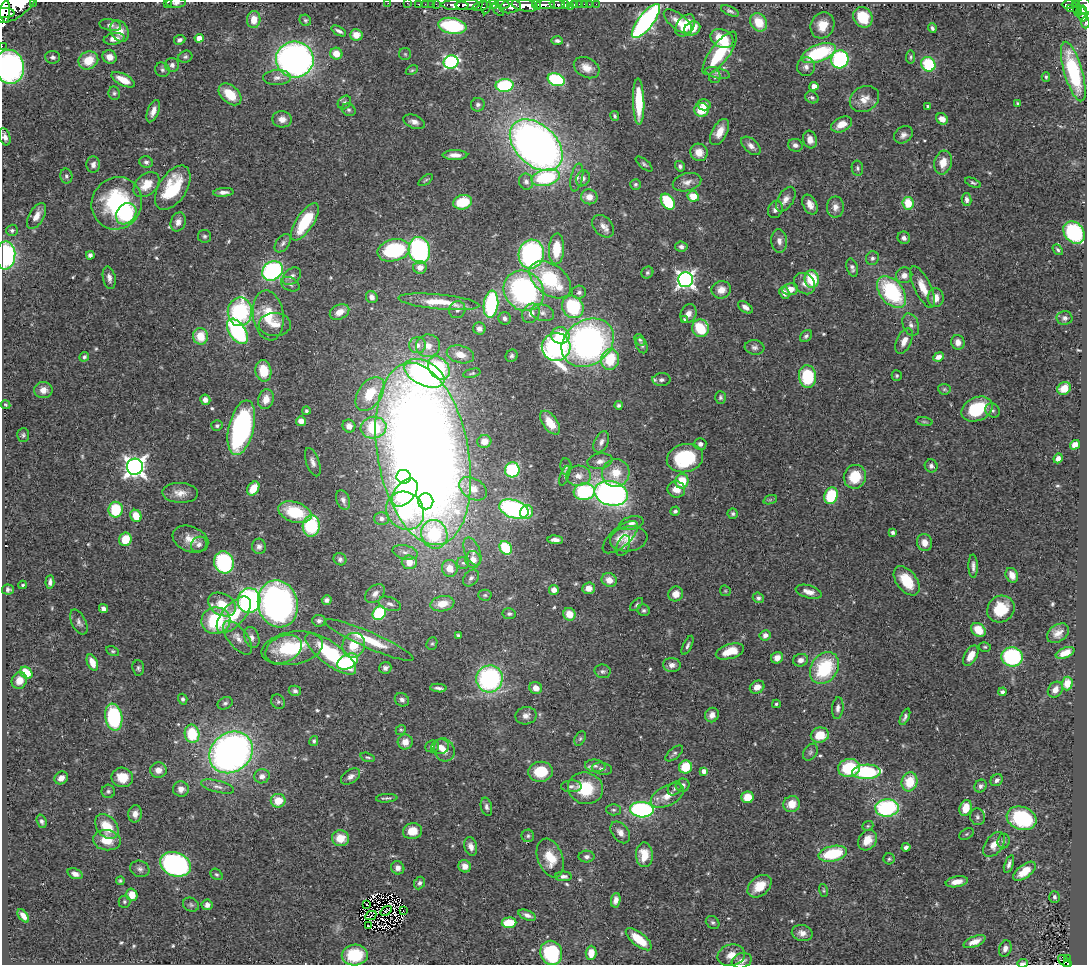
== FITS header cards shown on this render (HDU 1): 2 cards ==
NAXIS1  =                 1085
NAXIS2  =                  963

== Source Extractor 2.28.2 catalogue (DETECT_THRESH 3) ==
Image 1085 x 963 px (HDU 1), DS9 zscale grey, 1 PNG px = 1 image px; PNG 1089 x 967 px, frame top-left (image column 1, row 963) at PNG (2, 2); each listed source drawn as its Kron ellipse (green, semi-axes under 4 px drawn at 4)
Background 0.487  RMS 0.028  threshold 0.0848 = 3 sigma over >= 5 px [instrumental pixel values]
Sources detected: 564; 3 with non-positive FLUX_AUTO (blend fragments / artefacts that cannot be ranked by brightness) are neither listed nor drawn; of the other 561, the 500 brightest by FLUX_AUTO listed and drawn (61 fainter detections omitted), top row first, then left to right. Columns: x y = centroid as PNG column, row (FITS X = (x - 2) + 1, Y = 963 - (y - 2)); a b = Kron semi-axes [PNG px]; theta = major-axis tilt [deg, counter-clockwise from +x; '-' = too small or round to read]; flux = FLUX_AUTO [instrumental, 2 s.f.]
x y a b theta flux
34 2 3 2 - 27
167 2 3 2 - 5
176 3 10 4 1 5.2
388 3 2 2 - 7.5
407 3 2 2 - 7.9
419 4 3 2 - 21
425 4 2 2 - 9.2
431 4 2 2 - 7.2
436 4 2 2 - 11
493 4 6 4 2 340
502 4 7 3 -5 220
557 4 7 3 -4 130
574 4 4 3 - 57
579 4 2 2 - 6.7
584 4 2 2 - 6.7
589 4 2 2 - 3.7
596 4 2 2 - 6.2
1069 4 7 3 -1 130
17 5 25 11 38 2900
455 5 13 5 -2 840
468 5 12 5 4 810
525 5 13 6 -9 1400
537 5 5 3 - 340
545 5 10 4 3 790
565 5 3 3 - 88
1076 5 4 4 - 73
480 6 8 4 17 290
486 6 8 4 80 220
1085 6 9 6 -80 430
4 7 16 5 -81 1400
510 7 10 6 10 720
570 7 4 3 - 18
1071 9 2 2 - 3.8
1077 9 7 2 -80 40
498 10 7 3 -48 110
1081 10 6 3 37 170
730 11 9 4 -23 4.6
5 13 9 4 0 920
1083 14 7 5 -84 170
863 17 10 9 - 60
254 19 8 7 - 23
305 20 6 5 - 3.4
646 21 21 7 52 560
678 22 17 7 -38 21
759 22 10 8 -56 39
1085 22 6 2 -86 28
110 25 11 5 -10 7.2
685 25 12 8 54 42
822 25 13 11 63 27
452 26 14 8 -10 160
932 28 5 4 - 4
692 29 8 6 26 22
119 31 11 8 -60 27
339 31 8 4 -29 6
356 35 6 5 - 19
199 38 4 4 - 25
114 39 10 5 10 16
722 39 12 9 -28 55
180 40 6 4 24 5.5
557 41 6 4 -1 5.1
2 46 2 2 - 7.5
720 53 26 9 53 92
818 53 18 8 20 150
336 54 6 6 - 24
405 54 6 6 - 3.1
53 57 7 6 - 7
109 57 7 6 - 15
185 57 7 6 - 4.3
910 57 6 4 83 3.1
295 59 19 18 - 830
840 59 9 8 - 250
88 60 10 8 29 42
451 62 7 6 - 340
928 64 7 6 - 95
172 65 7 7 - 7.3
9 67 17 14 -80 460
806 67 9 9 - 9.4
587 68 13 9 -28 20
162 70 7 7 - 5.1
412 70 6 4 29 2.8
1073 72 31 9 -74 160
718 73 13 5 -13 6.2
715 77 6 5 - 3.9
1046 77 5 4 - 2.9
277 78 14 7 3 12
123 80 13 5 -26 28
556 80 9 6 -20 180
505 85 9 6 3 160
814 86 4 4 - 24
114 93 7 5 -79 4.2
230 94 13 8 -42 43
812 97 7 5 -30 4.8
864 99 15 12 32 23
639 102 23 5 -88 66
344 103 7 6 - 4.8
1018 104 4 3 - 3.1
478 105 7 6 - 5.9
704 105 6 5 - 16
928 106 4 3 - 4.6
349 110 7 5 -30 4.3
701 110 7 7 - 41
153 111 12 5 69 13
615 116 5 4 - 3.6
282 119 10 8 -5 13
942 119 6 5 - 14
414 122 11 6 -20 10
841 124 11 7 27 20
720 132 14 7 60 23
903 135 10 8 37 9.1
5 137 9 5 -72 9.6
810 140 9 7 -72 13
536 145 31 20 -43 1400
795 145 7 6 - 7.1
751 146 11 6 -42 11
699 152 9 8 - 20
455 155 12 5 0 14
146 162 6 5 - 5
943 162 12 8 76 28
644 164 10 4 -40 4.1
93 165 8 6 87 8.5
680 166 5 4 - 4.6
857 168 7 5 -80 4.1
66 176 7 6 - 4.9
577 177 14 6 78 9.7
546 178 14 8 12 150
583 178 8 7 - 6.9
426 180 8 4 36 3
526 182 8 7 - 6.9
687 182 14 8 14 13
973 183 8 4 -23 3.5
635 184 5 5 - 3.3
146 185 15 10 42 32
173 188 25 14 57 100
223 192 10 4 4 9.1
693 196 6 5 - 33
589 197 8 7 - 17
786 199 14 7 58 13
967 200 7 4 -80 6.8
463 202 9 7 15 62
668 202 9 6 -57 98
117 203 27 24 63 180
908 203 6 5 - 50
810 205 10 7 -63 15
835 207 10 8 89 13
775 209 9 7 65 8.3
126 214 11 9 50 150
36 216 14 7 60 19
178 222 10 7 69 12
305 222 22 8 57 94
603 226 13 9 -47 13
12 230 6 5 - 3.9
1074 232 12 9 -51 200
205 236 6 6 - 4.3
904 238 6 6 - 8.2
779 241 11 8 -85 11
283 243 10 6 52 6.9
681 247 6 5 - 6.3
556 249 15 7 87 60
394 250 17 11 13 160
419 250 13 10 -78 300
1058 250 6 4 -51 3.6
531 254 14 12 78 370
5 255 14 10 86 220
90 255 4 4 - 6
872 258 7 6 - 5.4
420 267 7 6 - 14
852 268 9 5 -73 6
272 271 11 9 35 310
647 273 6 5 - 3.8
904 275 8 8 - 11
292 276 10 7 41 9.1
109 278 11 6 -79 9.4
685 279 7 7 - 780
812 279 9 7 -84 78
550 280 23 15 -38 150
290 284 10 6 -26 7.4
805 284 12 9 -46 13
923 287 23 8 -64 31
790 289 8 6 7 20
721 290 10 8 17 18
524 291 21 19 -45 380
579 292 7 6 - 6.4
892 292 18 11 -52 180
784 293 6 5 - 9.3
372 297 6 5 - 10
936 298 9 8 - 19
439 302 41 7 -6 53
491 304 14 7 83 190
573 307 12 10 -55 140
745 307 8 5 -35 10
457 310 8 8 - 7.9
240 312 14 12 88 190
339 312 10 7 27 19
531 313 10 8 58 15
542 313 12 8 -16 11
688 313 10 7 66 11
268 315 25 15 -82 61
505 318 6 6 - 6.2
1065 318 8 7 - 6.1
685 319 4 4 - 4.8
275 324 16 11 1 23
911 325 11 8 -70 9.9
700 328 9 8 - 81
479 329 6 6 - 8.1
237 331 14 8 -57 270
560 335 9 8 - 49
200 336 8 7 - 41
806 336 7 5 45 4.4
640 340 6 4 -55 3.1
904 341 13 7 65 18
958 342 7 6 - 13
588 343 28 22 35 730
418 345 8 8 - 12
642 345 8 5 -65 4.9
428 346 12 11 - 21
556 347 14 14 - 310
755 347 10 7 -8 7.1
460 354 14 8 -14 24
512 356 6 5 - 4.5
84 357 5 4 - 3.8
938 357 5 4 - 14
610 359 10 9 - 68
439 368 13 9 -51 120
263 371 11 8 -80 45
424 373 21 12 -26 530
472 373 9 4 14 3.2
897 376 5 5 - 2.8
807 377 11 8 -82 100
661 380 9 6 2 6.7
1064 388 7 6 - 28
944 389 6 5 - 3.2
43 390 9 8 - 14
370 394 19 11 55 61
720 397 6 5 - 3.8
266 399 10 7 74 19
205 400 5 5 - 9.5
6 405 5 4 - 2.7
618 405 4 4 - 3.6
977 409 16 11 25 93
992 410 8 6 -42 5
306 411 4 4 - 3.5
301 421 5 5 - 16
924 422 8 4 -8 3.4
550 423 14 7 -53 35
217 426 5 5 - 3.8
349 426 6 6 - 13
241 428 28 12 76 400
373 428 13 11 9 120
23 435 7 6 - 4.4
484 441 7 6 - 15
601 442 11 7 65 8.9
700 444 6 6 - 6.5
1075 445 5 4 - 20
423 454 92 45 -80 4700
685 458 18 14 14 150
1058 458 5 4 - 9.3
600 461 12 7 10 11
313 462 15 6 -70 11
931 466 6 6 - 6.1
135 467 8 8 - 1200
566 467 8 5 -82 4.4
512 470 7 7 - 110
616 473 14 14 - 39
565 476 10 4 71 3.9
578 476 12 10 2 18
404 477 7 6 - 140
855 477 12 11 - 53
682 481 7 6 - 50
253 488 8 5 58 39
473 489 15 10 -32 25
676 489 9 8 - 19
584 492 10 8 7 160
180 493 18 10 -2 19
405 493 16 10 50 200
611 493 17 12 -14 700
831 496 8 6 71 89
343 500 10 6 -70 7.8
770 500 7 4 19 3.4
426 501 8 7 - 70
514 509 15 9 -18 400
116 510 8 7 - 79
405 511 20 18 -45 180
675 511 5 4 - 4.5
295 512 17 10 -18 77
527 512 7 6 - 24
733 514 5 5 - 3.8
136 516 6 5 - 36
382 518 7 6 - 8.4
631 523 12 6 13 8.4
311 526 10 8 85 110
893 532 4 4 - 6.1
434 534 14 13 - 180
620 537 22 9 41 23
125 539 7 6 - 43
190 539 18 12 -22 26
629 539 19 12 9 28
555 540 8 4 -4 8.4
925 543 8 7 - 15
199 544 8 7 - 7.9
259 546 8 7 - 7.3
623 546 11 6 69 6.4
506 548 7 5 -57 94
472 551 15 7 -68 12
405 552 13 7 -13 12
340 559 6 6 - 4.8
473 560 8 7 - 18
224 562 11 9 -73 230
409 562 7 7 - 31
463 563 6 6 - 4
973 566 12 4 -88 7.9
450 568 8 8 - 28
1012 575 7 6 - 17
471 578 9 7 48 6.3
609 580 8 6 -29 16
907 581 17 10 -53 51
50 582 7 4 86 7.1
23 585 4 3 - 2.6
589 588 6 6 - 15
8 589 6 5 - 6
554 590 5 5 - 12
725 591 6 5 - 2.7
809 592 13 6 -15 15
375 594 11 7 41 10
676 594 7 7 - 20
485 595 6 5 - 3.6
758 598 5 5 - 4.9
327 600 5 5 - 5.6
249 601 12 11 - 430
222 604 15 10 -30 43
278 604 24 20 -74 820
390 604 12 6 -19 8.3
442 604 12 7 10 29
636 604 8 3 45 3.1
103 609 5 4 - 8.1
1001 609 14 13 - 56
644 610 6 5 - 4.1
379 613 7 6 - 150
509 614 6 5 - 4.8
569 614 6 6 - 27
234 615 22 11 48 57
216 621 14 13 - 130
319 621 7 6 - 6.6
79 622 13 7 -63 7.5
978 630 8 6 -41 37
1058 633 12 8 35 15
458 635 3 3 - 3.2
765 635 5 5 - 9.7
252 637 11 7 -73 8.4
238 638 20 9 -52 17
369 640 48 8 -23 62
432 644 6 5 - 3
354 645 12 11 - 39
687 645 10 4 64 4.9
985 647 6 4 -13 2.8
292 648 31 16 10 100
284 649 19 13 26 41
113 651 7 4 -26 3.3
730 651 14 7 17 36
1065 653 10 5 22 21
331 654 31 11 -37 160
971 656 11 6 60 23
1012 657 11 9 -6 200
777 658 6 5 - 14
800 660 7 6 - 10
348 662 11 7 27 150
92 663 8 5 -67 21
672 665 9 7 -2 9.8
138 668 7 6 - 4.4
385 668 6 6 - 7.3
824 668 17 13 55 130
603 671 8 7 - 5.6
26 673 7 5 -48 49
489 679 13 13 - 310
19 680 8 7 - 18
1067 683 7 5 87 22
757 687 7 6 - 15
438 688 8 3 -5 5.6
536 688 6 6 - 15
1055 690 8 6 53 11
295 691 6 5 - 4.8
1003 692 4 4 - 7.5
183 699 5 4 - 4.3
402 700 7 6 - 6.9
278 702 7 6 - 4.3
225 703 8 5 26 4.6
776 704 4 3 - 3.1
838 708 11 5 85 7
712 715 7 6 - 12
526 716 10 8 11 11
114 717 13 8 -80 160
905 717 9 4 66 5.2
401 730 5 4 - 2.6
192 734 9 7 -79 77
820 735 9 7 10 40
580 739 7 5 63 3.5
314 741 5 4 - 3.6
405 742 7 7 - 16
432 746 7 6 - 4.9
440 747 9 7 14 12
444 750 12 10 -64 18
231 752 23 19 38 950
810 752 9 6 55 4.8
674 753 10 5 39 4.7
368 757 7 4 -16 3.3
595 766 10 6 -7 7.2
685 767 6 6 - 58
849 768 11 9 9 93
602 769 10 6 -9 6.5
158 770 8 7 - 15
704 771 4 4 - 13
540 772 12 10 6 62
866 772 14 7 2 170
262 776 8 7 - 8.8
122 777 11 9 -11 34
351 777 11 6 34 9.1
61 778 7 6 - 11
997 780 6 5 - 7.3
910 782 9 8 - 48
683 785 7 6 - 7
571 786 10 6 2 6
980 786 7 6 - 6.9
218 787 17 6 -15 9.7
585 788 17 15 -15 75
674 788 8 6 47 5
181 789 8 7 - 11
108 791 7 6 - 4.2
667 796 18 10 28 23
747 797 6 6 - 34
387 798 11 3 4 4.6
278 801 7 7 - 35
792 804 8 8 - 27
486 807 9 5 -76 6.1
887 808 12 8 3 220
966 808 8 6 74 37
613 810 7 5 -2 4
642 810 12 8 -3 310
135 814 8 6 82 13
977 817 8 7 - 5.3
1022 818 15 11 -20 150
42 821 7 5 -71 5.4
107 826 14 10 -51 44
868 826 6 4 21 2.7
412 831 9 8 - 28
620 832 12 8 -52 12
967 834 8 5 27 3
528 836 6 6 - 4.3
340 838 8 8 - 34
107 840 14 10 -7 38
867 840 11 8 53 26
1003 841 7 6 - 5
994 844 14 8 53 21
471 846 9 6 -75 11
906 847 4 4 - 5.8
833 854 14 7 13 100
644 855 12 8 -88 37
587 857 8 6 0 6.4
550 858 20 12 -70 38
889 859 5 5 - 3.3
175 864 16 12 -20 450
1009 864 9 4 70 6.9
465 866 6 6 - 15
398 868 7 6 - 9.1
140 869 10 8 -19 7.6
1024 871 13 6 37 31
75 874 8 5 -21 9.2
216 874 6 5 - 3.5
563 876 8 5 0 7
120 881 4 4 - 2.9
957 882 11 5 11 17
419 883 6 5 - 5.7
759 886 13 9 40 37
824 890 6 4 -72 2.6
132 895 6 5 - 29
1054 897 6 5 - 4.5
616 900 7 4 79 8.6
124 902 6 6 - 3.9
191 905 8 6 -27 4.6
207 905 5 5 - 8.5
367 905 2 2 - 2.6
386 911 6 2 36 2.7
403 911 2 2 - 4
371 915 6 2 27 3.2
527 915 9 5 -22 8.3
23 916 7 4 -54 11
713 922 7 6 - 4.7
509 923 7 5 4 52
368 926 2 2 - 5.7
802 933 10 8 -12 12
639 939 16 6 -38 52
974 942 12 5 22 16
1005 948 8 6 71 9.5
551 953 12 11 - 140
591 953 7 5 88 26
355 955 13 10 2 80
731 955 14 10 14 22
1067 959 3 2 - 17
742 961 10 7 19 12
1064 961 7 4 -41 67
1023 963 5 3 - 4.7
1067 963 3 2 - 29
At the frame edge (FLAGS 8, measured only in part): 16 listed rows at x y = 34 2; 167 2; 176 3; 388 3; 407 3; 17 5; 1085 6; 4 7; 5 13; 1085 22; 2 46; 9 67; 5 137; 5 255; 1023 963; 1067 963
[61 fainter detections neither listed nor drawn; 3 non-positive-flux detections neither listed nor drawn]